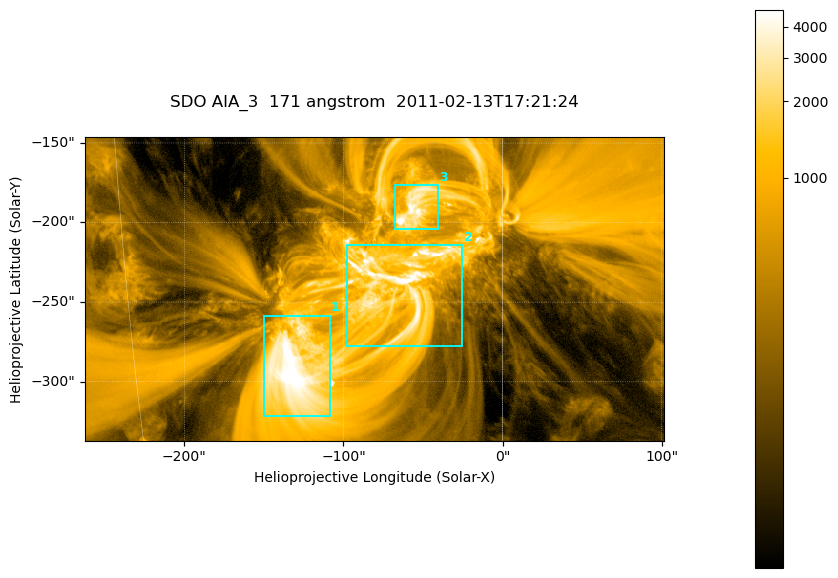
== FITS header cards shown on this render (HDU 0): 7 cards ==
TELESCOP= 'SDO     '           /
INSTRUME= 'AIA_3   '           /
WAVELNTH=                  171 /
WAVEUNIT= 'angstrom'           /
DATE-OBS= '2011-02-13T17:21:24.34' /
CTYPE1  = 'HPLN-TAN'           /
CTYPE2  = 'HPLT-TAN'           /

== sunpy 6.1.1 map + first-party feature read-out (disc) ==
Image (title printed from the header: SDO AIA_3  171 angstrom  2011-02-13T17:21:24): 607 x 318 px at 0.599 arcsec/px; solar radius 972 arcsec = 1622 px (partial field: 2.3% of the solar disc is inside the frame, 100% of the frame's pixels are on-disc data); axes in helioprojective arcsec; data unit not stated in the header (colour bar unlabelled)
Pointing: header CRPIX1/2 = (2056.06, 2043.72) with CRVAL1/2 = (0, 0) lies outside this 607 x 318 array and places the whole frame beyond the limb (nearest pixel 1.39 R_sun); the SolarSoft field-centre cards XCEN/YCEN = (-80.32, -241.8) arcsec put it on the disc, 1315 arcsec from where CRPIX/CRVAL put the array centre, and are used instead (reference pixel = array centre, CRVAL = XCEN/YCEN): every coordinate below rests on XCEN/YCEN
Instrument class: DISC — disc imager (sunpy class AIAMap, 171 A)
Bright regions (active regions / flare kernels): reference = the on-disc median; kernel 5 px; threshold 5 sigma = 1785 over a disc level ~352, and >= 1.15x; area >= 193 px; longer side >= 4 px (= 2.4 arcsec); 3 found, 3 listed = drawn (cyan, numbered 1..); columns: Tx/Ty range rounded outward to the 2 arcsec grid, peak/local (2 s.f.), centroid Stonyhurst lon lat
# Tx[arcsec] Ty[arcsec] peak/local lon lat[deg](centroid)
1 -150..-108 -322..-258 18 -8 -24
2 -98..-24 -278..-214 16 -4 -21
3 -68..-40 -204..-176 15 -3 -18